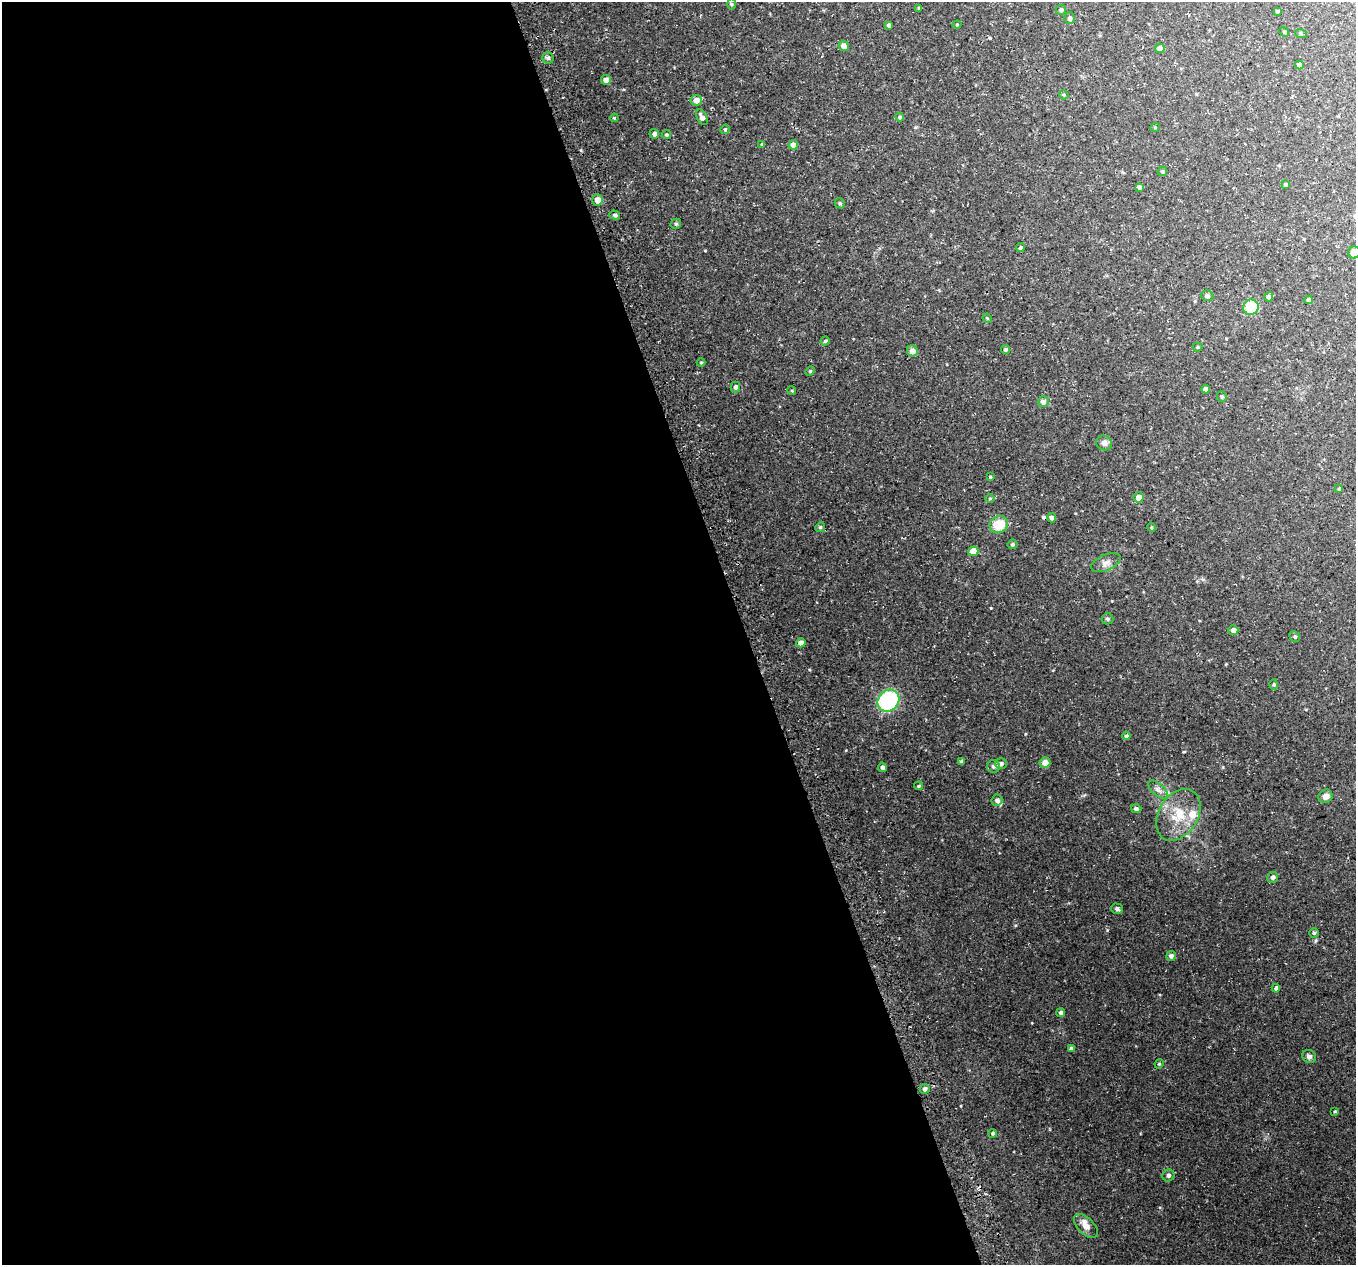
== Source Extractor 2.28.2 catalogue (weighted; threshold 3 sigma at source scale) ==
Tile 9 of 4 x 4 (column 1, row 3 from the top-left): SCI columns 32-1385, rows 1346-2608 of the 5483 x 5271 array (HDU 1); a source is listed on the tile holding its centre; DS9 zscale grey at full resolution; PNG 1358 x 1267 px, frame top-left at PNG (2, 2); each listed source drawn as its Kron ellipse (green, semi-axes under 4 px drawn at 4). Shown black and unused: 55% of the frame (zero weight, under 3 of 4 exposures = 3% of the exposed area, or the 3 px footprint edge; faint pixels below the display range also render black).
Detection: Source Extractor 2.28.2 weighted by HDU 2 'WHT'; one run over the whole footprint, this tile lists its part. Background 0.0636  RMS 0.0047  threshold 0.021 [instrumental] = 3 sigma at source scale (4.5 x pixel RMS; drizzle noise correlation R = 1.50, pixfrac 1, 0.0396/0.0396 arcsec/px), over >= 5 px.
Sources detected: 98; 1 cosmic-ray / hot-pixel residue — neither listed nor drawn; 3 inside a brighter listed object's ellipse — not listed separately; the other 94 listed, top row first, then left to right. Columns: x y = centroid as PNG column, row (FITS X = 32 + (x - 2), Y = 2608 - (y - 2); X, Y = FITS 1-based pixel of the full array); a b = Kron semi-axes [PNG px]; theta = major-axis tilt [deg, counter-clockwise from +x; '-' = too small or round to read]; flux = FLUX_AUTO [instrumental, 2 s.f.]
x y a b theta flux
731 4 6 4 -89 0.59
919 8 4 3 - 0.46
1061 10 5 5 - 1.1
1277 11 3 3 - 0.59
1069 18 6 5 - 1.2
889 25 4 4 - 0.98
957 25 4 4 - 0.47
1284 32 5 4 - 0.53
1301 34 6 4 -20 0.53
844 46 5 5 - 2.4
1160 48 5 4 - 3
548 58 5 5 - 0.86
1299 65 4 4 - 1.5
606 80 5 4 - 2.6
1064 95 5 4 - 0.45
696 100 6 5 - 3.1
702 117 8 5 -63 2
900 117 4 4 - 0.63
614 118 4 3 - 0.39
1155 127 5 3 - 0.37
725 129 5 4 - 0.55
654 134 5 4 - 1.3
666 135 4 4 - 0.63
762 144 4 4 - 0.46
793 145 5 4 - 4
1162 171 5 4 - 0.57
1286 184 4 3 - 0.75
1139 187 4 4 - 1.1
598 200 5 5 - 3
840 203 5 4 - 0.69
615 215 5 4 - 0.88
676 224 5 5 - 0.66
1020 248 4 4 - 0.66
1354 252 6 6 - 3.1
1207 296 6 5 - 1.1
1269 297 5 4 - 1.1
1309 300 4 3 - 1.1
1251 307 8 7 - 15
987 318 5 3 - 0.43
825 341 4 4 - 0.65
1198 347 5 4 - 0.52
1005 350 4 4 - 0.68
912 351 6 5 - 2.5
701 363 4 4 - 0.47
810 371 5 4 - 0.48
735 387 5 4 - 1
1206 389 4 4 - 1.9
792 391 4 3 - 0.46
1222 396 5 4 - 0.79
1043 402 5 5 - 1.7
1104 443 8 7 - 1.9
990 477 4 3 - 0.43
1339 489 4 3 - 0.47
1139 497 5 5 - 3.3
990 498 5 3 - 0.41
1051 518 4 4 - 1.4
999 525 9 8 - 9.9
820 527 5 4 - 0.58
1151 527 4 3 - 0.48
1012 544 5 5 - 0.89
973 551 5 5 - 5.5
1106 563 15 8 23 2.6
1107 619 6 5 - 0.94
1233 630 5 5 - 1.9
1295 637 6 5 - 0.82
801 643 5 4 - 2.8
1274 684 5 4 - 0.62
888 701 12 10 47 43
1126 736 4 4 - 1.1
961 761 3 3 - 0.8
1045 763 5 5 - 3.8
1001 764 6 5 - 1.4
993 766 6 6 - 1.3
882 767 5 4 - 1.5
919 786 4 3 - 0.54
1158 789 12 6 -42 1.9
1326 796 7 6 - 2.5
997 800 5 5 - 1.5
1136 809 5 4 - 0.98
1178 815 28 19 58 13
1273 877 6 5 - 1.4
1117 909 6 5 - 1.1
1314 933 4 4 - 0.67
1171 956 5 4 - 1.3
1276 988 4 4 - 1.5
1061 1013 4 4 - 1.1
1071 1049 4 3 - 1.2
1309 1056 7 6 - 1.4
1159 1064 5 4 - 0.48
925 1089 5 4 - 1.7
1335 1111 3 3 - 0.5
993 1133 4 4 - 0.59
1168 1175 6 5 - 1.1
1086 1226 15 8 -44 3.2
Isophote crosses this tile's border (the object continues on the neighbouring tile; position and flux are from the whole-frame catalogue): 1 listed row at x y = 1354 252
Unlisted compact peaks at least as high as the median listed source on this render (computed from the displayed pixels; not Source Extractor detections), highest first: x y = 991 608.